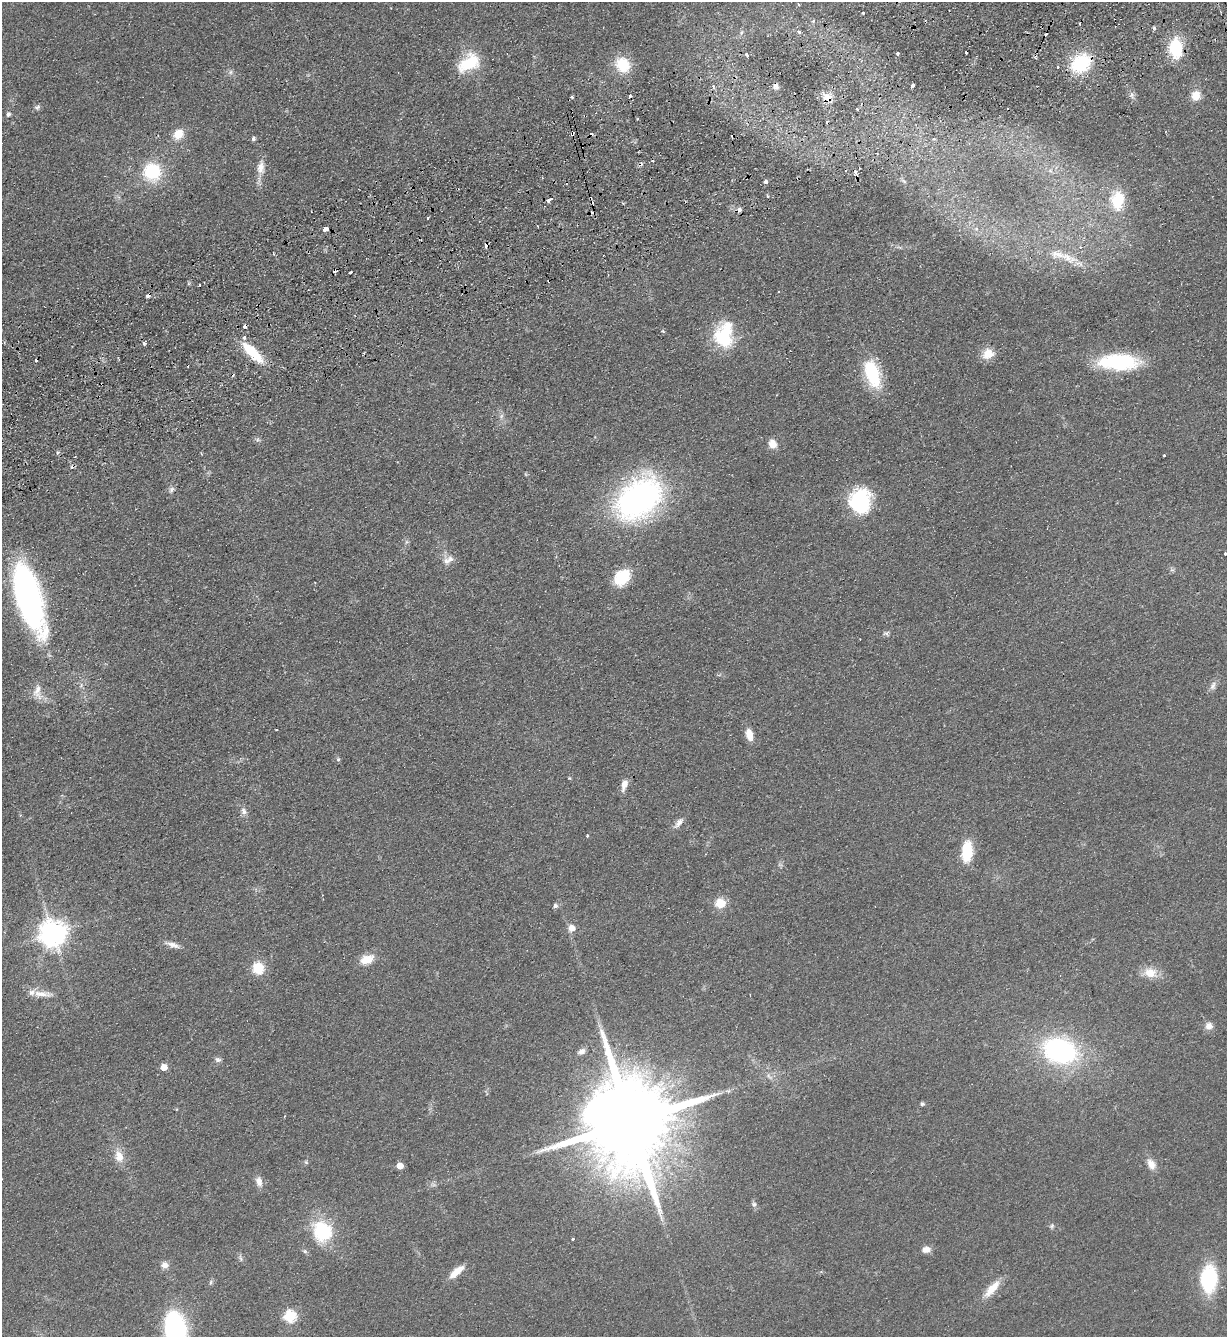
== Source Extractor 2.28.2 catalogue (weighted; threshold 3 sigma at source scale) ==
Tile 10 of 4 x 4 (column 2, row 3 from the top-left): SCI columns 1522-2746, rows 1392-2726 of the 5367 x 5452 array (HDU 1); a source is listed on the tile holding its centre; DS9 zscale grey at full resolution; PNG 1229 x 1339 px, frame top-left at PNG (2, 2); no overlay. Shown black and unused: <1% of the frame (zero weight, under 2 of 3 exposures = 3% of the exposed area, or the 3 px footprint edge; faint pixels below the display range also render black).
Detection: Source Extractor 2.28.2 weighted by HDU 2 'WHT'; one run over the whole footprint, this tile lists its part. Background 0.0637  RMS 0.0093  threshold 0.0417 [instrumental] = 3 sigma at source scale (4.5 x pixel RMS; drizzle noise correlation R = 1.50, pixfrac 1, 0.05/0.05 arcsec/px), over >= 5 px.
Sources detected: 134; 21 cosmic-ray / hot-pixel residue — not listed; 3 inside a brighter listed object's ellipse — not listed separately; the other 110 listed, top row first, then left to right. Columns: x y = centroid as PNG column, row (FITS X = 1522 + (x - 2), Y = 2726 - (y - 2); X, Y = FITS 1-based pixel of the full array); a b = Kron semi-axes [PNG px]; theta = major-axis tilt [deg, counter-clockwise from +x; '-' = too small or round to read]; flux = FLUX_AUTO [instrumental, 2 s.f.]
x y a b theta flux
798 5 3 3 - 1.6
863 13 3 3 - 2.7
813 21 4 4 - 1.6
1080 24 3 2 - 0.81
1154 28 4 3 - 1.9
799 32 4 4 - 1.8
741 33 6 4 72 1.5
1176 48 19 12 -85 44
898 53 3 3 - 1.9
747 55 4 3 - 5.1
469 63 28 17 35 33
622 64 17 14 -55 29
1081 64 19 15 37 60
1057 67 3 3 - 1.5
231 72 7 4 89 1.9
713 86 5 4 - 1.7
776 86 7 7 - 3.2
913 86 4 3 - 3.7
1131 95 10 5 -77 3.1
1196 96 11 10 - 11
572 97 3 3 - 1.9
827 97 13 12 - 9.8
37 107 9 6 23 2.3
857 109 3 3 - 1.3
8 114 5 5 - 2.9
637 119 3 2 - 0.77
178 134 12 10 42 14
572 134 4 3 - 4.3
253 139 5 5 - 2.2
261 167 19 11 87 9.9
152 171 18 17 - 48
855 172 5 3 - 8
542 177 3 2 - 1
904 181 8 4 -37 1.6
766 182 4 3 - 4.4
767 196 3 3 - 1.7
550 199 6 3 25 6.7
1118 200 26 18 86 30
428 218 3 3 - 1.4
325 229 5 4 - 8.5
486 246 4 4 - 8.6
1067 258 32 12 -19 21
350 272 3 3 - 5.8
199 285 3 2 - 1.3
778 291 3 2 - 0.82
148 295 4 3 - 14
245 326 4 3 - 5.9
663 331 6 4 -45 1.1
724 335 32 23 79 48
144 343 5 3 - 2.3
253 353 28 9 -45 31
988 354 12 11 - 14
1118 362 41 15 -1 80
872 374 36 17 -71 45
257 440 7 6 - 2
772 444 10 8 -59 8.6
1164 455 3 3 - 2
171 490 10 6 65 3
639 499 48 33 41 260
860 501 26 22 -89 67
1225 553 3 3 - 3.2
450 559 11 9 27 6.4
622 577 15 11 48 39
29 598 67 21 -73 290
886 633 7 5 -3 2.1
1213 686 12 7 68 4.1
38 692 22 12 -80 10
276 730 3 2 - 1.1
749 735 14 8 -76 9.5
338 759 6 5 - 1.5
624 785 14 7 75 6.8
244 811 10 8 -66 4.1
679 823 17 7 51 5.4
587 836 3 3 - 1.8
967 852 18 9 86 37
720 903 12 11 - 14
555 906 6 6 - 2.3
572 928 6 6 - 8.6
52 934 9 8 - 1100
173 945 18 6 -18 6
367 959 17 10 22 14
258 968 9 9 - 29
1150 973 18 13 -13 14
42 994 26 7 -3 9.5
1209 1026 9 9 - 5.9
1060 1051 33 23 -19 150
581 1052 10 7 28 4.2
218 1060 8 6 -11 2.7
163 1067 5 5 - 12
769 1076 8 4 -45 2.3
922 1104 5 4 - 2.1
630 1122 31 20 -74 24000
119 1156 14 10 -69 11
306 1162 6 4 -45 1.1
1151 1164 14 9 -59 8
400 1166 5 5 - 14
259 1182 14 8 -71 6.1
754 1204 7 6 - 2.5
1052 1226 7 5 47 1.8
322 1231 26 22 -58 49
573 1239 3 3 - 1.9
926 1249 9 7 6 6.2
241 1258 10 4 -68 2
165 1265 9 8 - 5.6
456 1272 20 7 40 12
1209 1279 23 15 88 74
210 1282 8 4 81 1.5
992 1289 27 9 48 15
290 1316 6 6 - 91
176 1330 35 19 -82 140
Overlapping masked pixels (flux is a lower limit): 7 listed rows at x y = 1081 64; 827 97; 572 134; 855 172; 486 246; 148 295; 245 326
Isophote crosses this tile's border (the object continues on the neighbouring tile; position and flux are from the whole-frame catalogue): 2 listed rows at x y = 1225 553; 176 1330